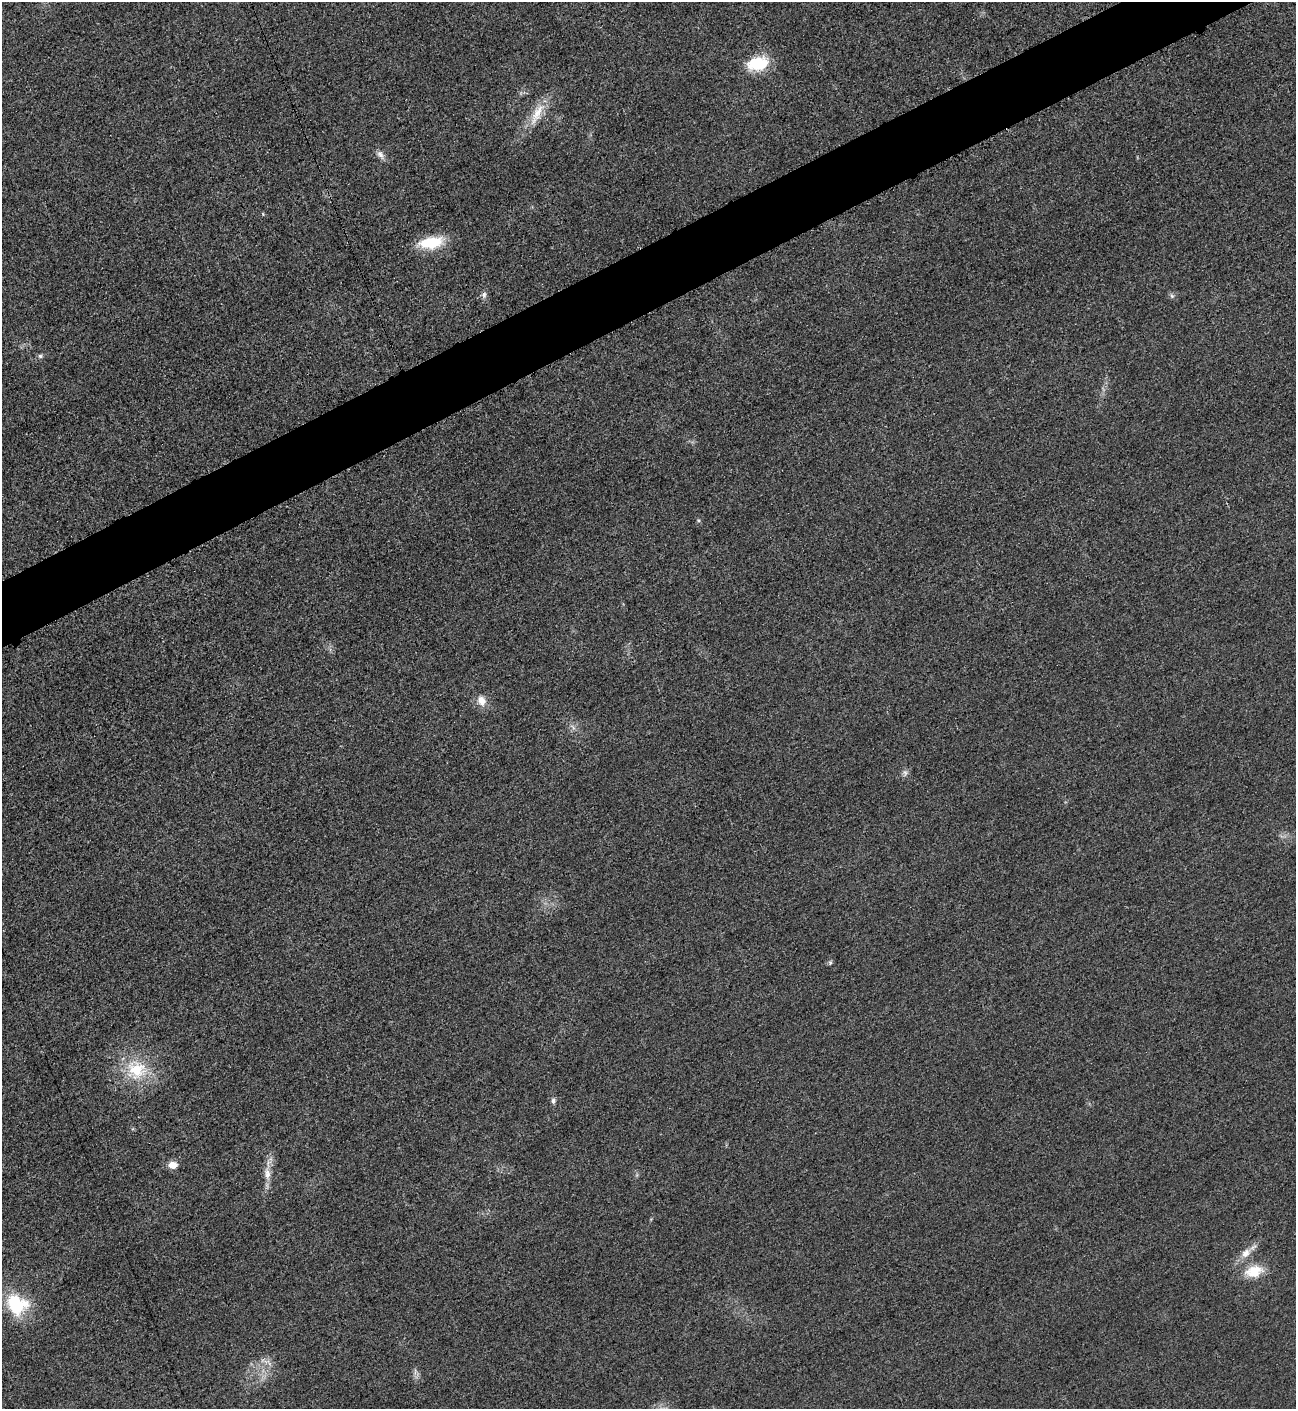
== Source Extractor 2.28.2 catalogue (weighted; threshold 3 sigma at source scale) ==
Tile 10 of 4 x 4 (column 2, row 3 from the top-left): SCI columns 1594-2887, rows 1419-2825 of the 5640 x 5648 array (HDU 1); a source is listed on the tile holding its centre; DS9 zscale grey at full resolution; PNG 1298 x 1411 px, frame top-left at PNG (2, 2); no overlay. Shown black and unused: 4% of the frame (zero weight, under 3 of 5 exposures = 1% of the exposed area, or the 3 px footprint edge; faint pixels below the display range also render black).
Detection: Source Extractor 2.28.2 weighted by HDU 2 'WHT'; one run over the whole footprint, this tile lists its part. Background 0.0192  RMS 0.0051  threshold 0.0228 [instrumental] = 3 sigma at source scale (4.5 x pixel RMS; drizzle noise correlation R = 1.50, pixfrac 1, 0.05/0.05 arcsec/px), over >= 5 px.
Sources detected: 20; all 20 listed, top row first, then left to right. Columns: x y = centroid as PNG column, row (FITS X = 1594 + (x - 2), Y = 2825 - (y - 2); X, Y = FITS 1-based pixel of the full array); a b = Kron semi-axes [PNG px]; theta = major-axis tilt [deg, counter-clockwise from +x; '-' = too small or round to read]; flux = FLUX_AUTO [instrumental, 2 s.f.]
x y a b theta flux
758 63 22 14 13 21
537 114 39 12 62 12
380 155 13 7 -51 2.6
263 214 5 3 - 0.46
431 242 32 14 9 17
484 294 8 6 61 1.6
1172 296 6 6 - 1.1
40 356 6 5 - 1.1
481 701 11 9 -65 5.2
905 773 11 6 -86 1.7
830 963 6 5 - 0.88
136 1070 30 27 -1 26
553 1101 7 6 - 1.4
173 1165 9 7 -2 5.1
267 1174 19 9 -82 5.2
1246 1253 17 10 46 5.5
1254 1271 25 16 14 12
16 1304 28 23 -30 28
263 1360 9 6 -21 2.1
415 1371 9 4 85 1.3